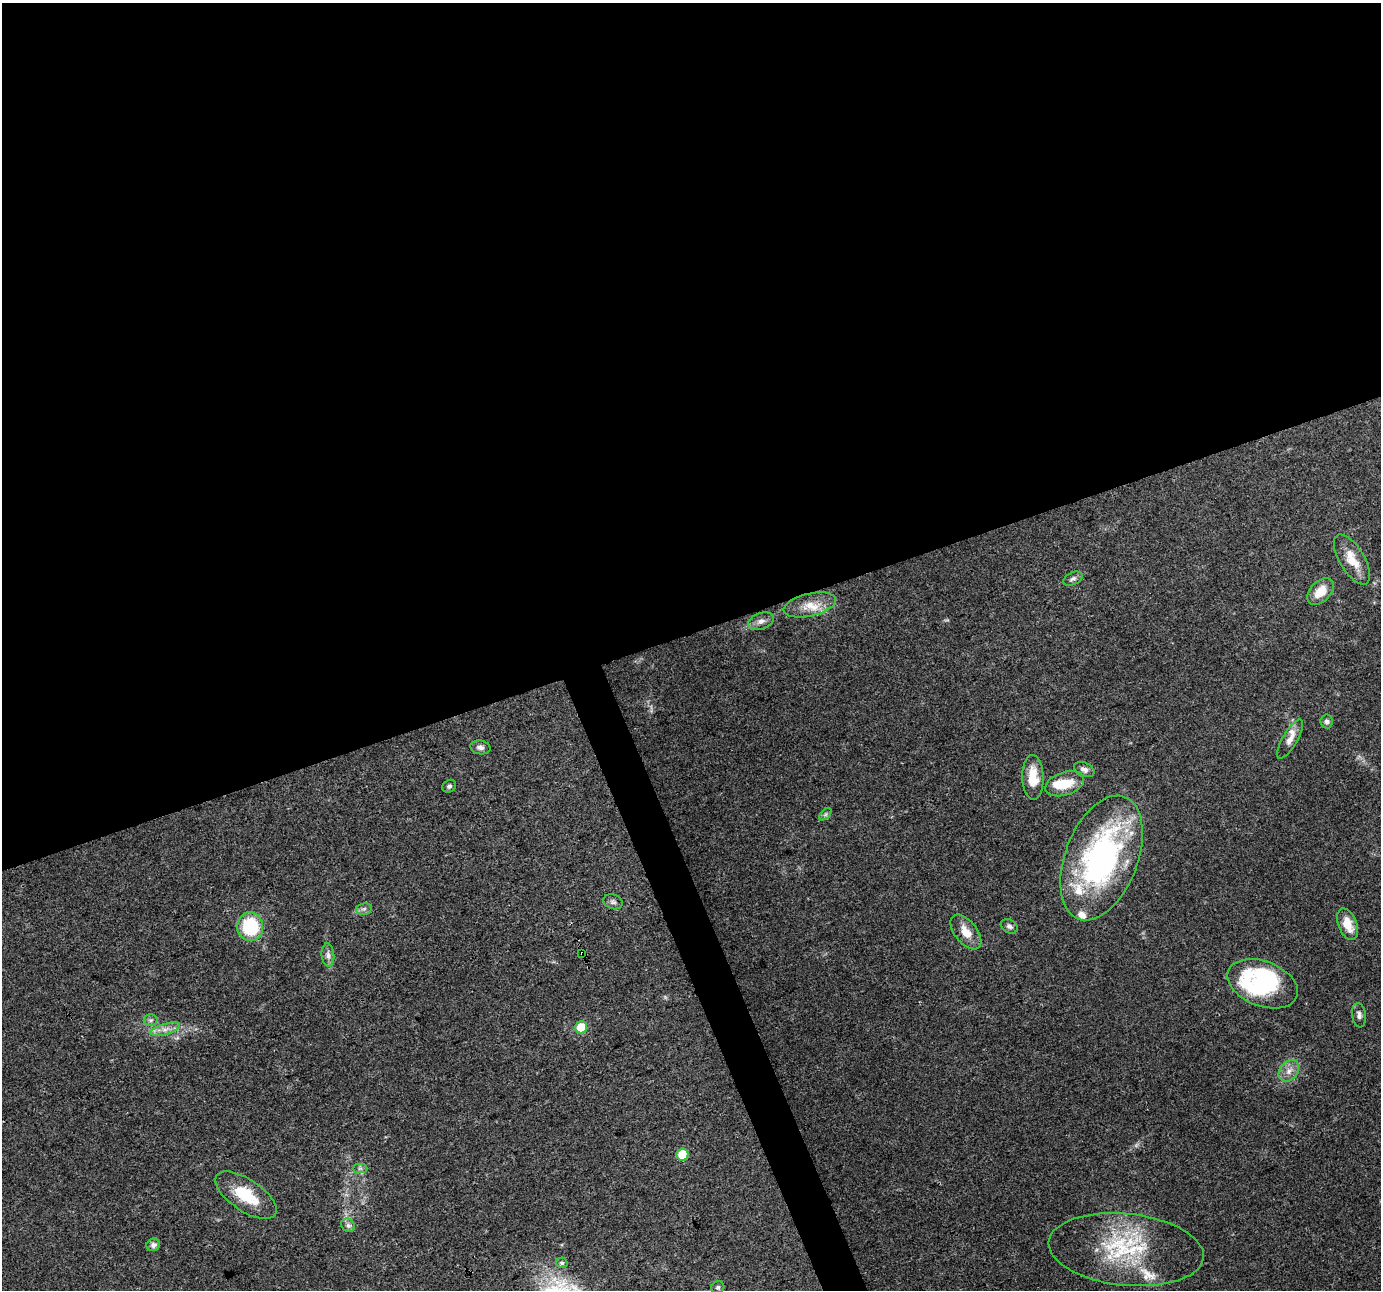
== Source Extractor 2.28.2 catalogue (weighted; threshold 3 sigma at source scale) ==
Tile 2 of 4 x 4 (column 2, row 1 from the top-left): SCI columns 1379-2757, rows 3939-5226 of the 5516 x 5358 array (HDU 1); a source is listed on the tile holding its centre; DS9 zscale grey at full resolution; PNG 1383 x 1292 px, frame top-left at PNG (2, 3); each listed source drawn as its Kron ellipse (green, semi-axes under 4 px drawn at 4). Shown black and unused: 51% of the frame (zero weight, under 3 of 4 exposures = <1% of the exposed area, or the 3 px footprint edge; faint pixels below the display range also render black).
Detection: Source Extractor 2.28.2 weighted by HDU 2 'WHT'; one run over the whole footprint, this tile lists its part. Background 0.0893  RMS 0.0052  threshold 0.0236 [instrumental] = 3 sigma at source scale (4.5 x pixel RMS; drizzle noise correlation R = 1.50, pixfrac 1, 0.0396/0.0396 arcsec/px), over >= 5 px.
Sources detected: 43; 2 inside a brighter object's white glare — neither listed nor drawn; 5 inside a brighter listed object's ellipse — not listed separately; the other 36 listed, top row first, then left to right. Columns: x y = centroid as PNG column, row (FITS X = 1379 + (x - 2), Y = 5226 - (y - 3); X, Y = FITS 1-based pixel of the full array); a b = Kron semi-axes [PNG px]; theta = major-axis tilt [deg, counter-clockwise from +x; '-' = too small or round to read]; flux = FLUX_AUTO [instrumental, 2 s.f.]
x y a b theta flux
1352 559 28 12 -59 9.6
1073 579 10 6 25 1.6
1320 591 16 10 45 9.2
810 605 27 11 13 9.5
761 621 13 8 20 3
1327 721 7 6 - 1.6
1290 739 22 7 59 4.3
480 747 10 7 -10 2.1
1084 770 11 7 -22 2.3
1033 777 22 10 -88 11
1065 784 20 11 19 12
449 786 7 6 - 1.3
825 814 7 4 45 0.96
1101 858 65 36 69 140
613 902 10 7 -19 1.7
364 909 8 5 8 1.6
1347 924 16 9 -68 8.8
1009 926 9 6 -33 1.6
250 927 14 13 - 31
966 932 20 11 -51 7
582 953 3 3 - 1.9
328 955 12 6 -85 2.4
1263 984 37 22 -21 54
1359 1015 12 7 -83 2.2
151 1020 7 5 0 1.3
581 1027 6 6 - 15
165 1029 15 5 17 3.5
1289 1071 12 9 51 4.1
682 1155 6 6 - 15
360 1168 7 4 0 1.1
246 1195 35 16 -34 19
348 1225 7 6 - 1.6
153 1245 7 6 - 2.3
1126 1250 78 36 -6 57
562 1263 6 5 - 0.95
718 1287 6 6 - 0.97
Overlapping masked pixels (flux is a lower limit): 1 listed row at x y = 582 953